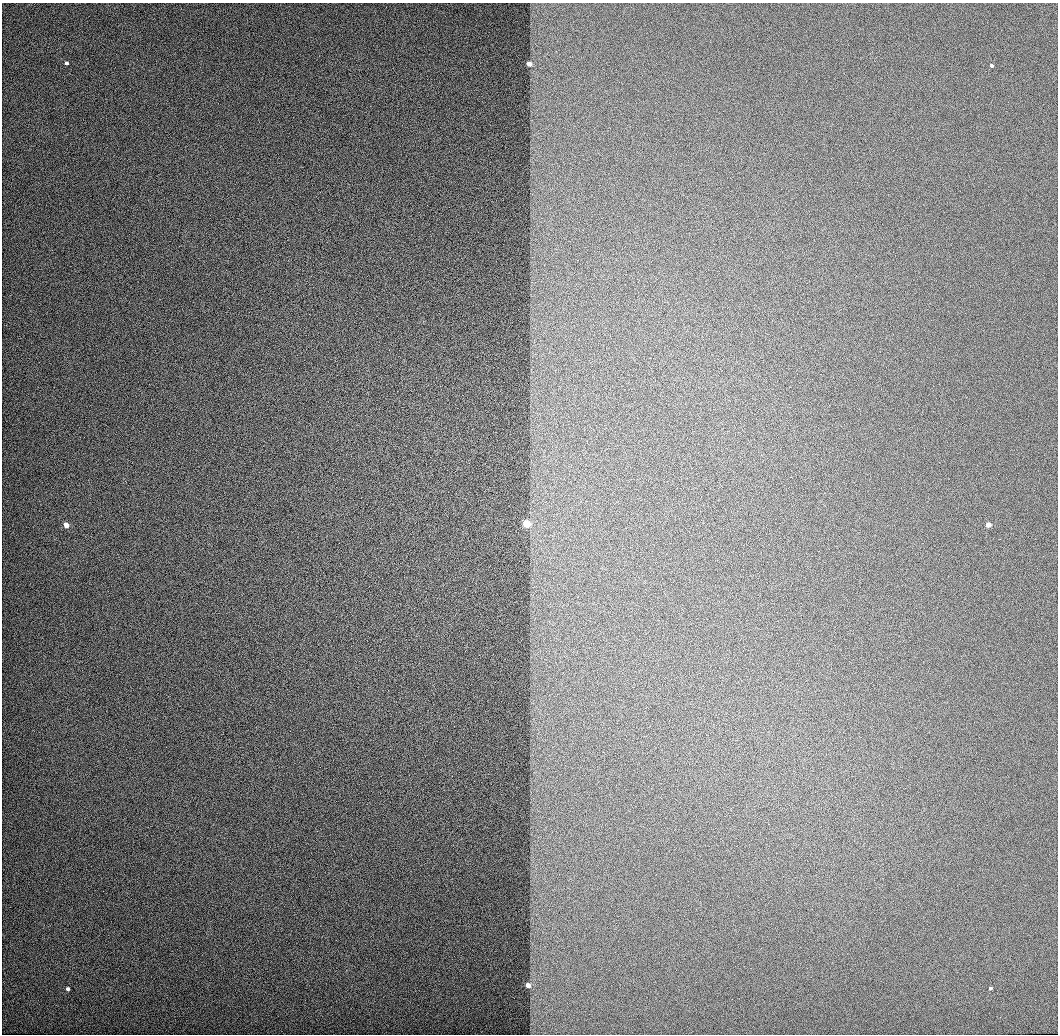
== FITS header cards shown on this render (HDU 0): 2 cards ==
NAXIS1  =                 1056 / Length of Axis 1 (Serial)
NAXIS2  =                 1032 / Length of Axis 2 (Parallel)

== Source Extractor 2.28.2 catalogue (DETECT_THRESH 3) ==
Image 1056 x 1032 px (HDU 0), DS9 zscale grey, 1 PNG px = 1 image px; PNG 1060 x 1036 px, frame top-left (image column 1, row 1032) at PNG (2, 3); no overlay
Background 514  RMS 3.2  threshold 9.59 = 3 sigma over >= 5 px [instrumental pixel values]
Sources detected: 9; all 9 listed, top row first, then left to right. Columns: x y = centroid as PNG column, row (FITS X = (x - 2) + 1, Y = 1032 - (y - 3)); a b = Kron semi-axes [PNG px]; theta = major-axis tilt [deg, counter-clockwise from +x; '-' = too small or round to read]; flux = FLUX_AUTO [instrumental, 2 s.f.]
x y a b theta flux
66 63 3 3 - 1900
529 64 3 3 - 13000
992 66 3 3 - 1800
526 524 3 3 - 46000
66 525 4 3 - 12000
988 525 3 3 - 12000
528 985 3 3 - 15000
990 988 3 3 - 1700
68 989 3 3 - 2000